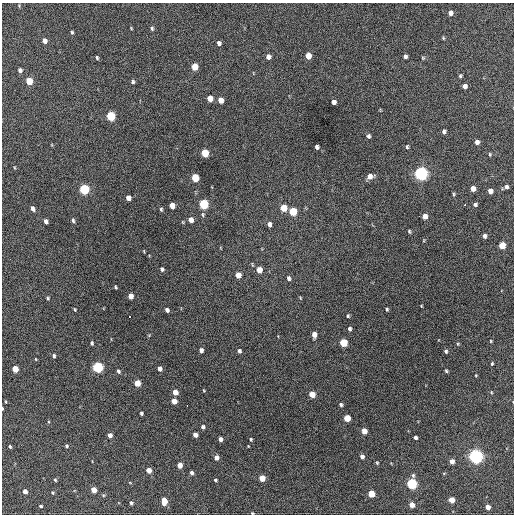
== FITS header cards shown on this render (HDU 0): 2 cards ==
NAXIS1  =                  512 / Axis length
NAXIS2  =                  512 / Axis length

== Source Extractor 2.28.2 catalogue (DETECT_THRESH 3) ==
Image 512 x 512 px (HDU 0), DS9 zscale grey, 1 PNG px = 1 image px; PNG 516 x 516 px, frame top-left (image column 1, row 512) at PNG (2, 3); no overlay
Background 393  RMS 19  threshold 58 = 3 sigma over >= 5 px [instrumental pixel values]
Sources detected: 133; all 133 listed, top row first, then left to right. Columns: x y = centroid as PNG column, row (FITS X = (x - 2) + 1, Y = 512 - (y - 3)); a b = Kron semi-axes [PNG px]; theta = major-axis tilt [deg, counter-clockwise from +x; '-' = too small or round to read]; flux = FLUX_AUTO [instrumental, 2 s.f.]
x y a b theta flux
450 13 5 4 - 5400
131 28 4 3 - 1100
152 28 5 4 - 2100
72 32 4 3 - 1700
443 38 4 4 - 1300
45 41 5 4 - 7100
219 43 5 4 - 4000
308 56 5 4 - 15000
405 56 4 3 - 2900
268 57 5 5 - 5400
97 58 4 3 - 1800
423 58 5 4 - 1400
195 67 5 5 - 23000
20 70 4 4 - 4100
460 76 5 3 - 1900
29 81 5 4 - 30000
133 82 5 4 - 2200
465 86 5 4 - 6300
210 98 5 4 - 14000
221 100 5 4 - 10000
334 102 4 4 - 5100
111 116 5 5 - 69000
444 131 4 3 - 3000
368 136 5 4 - 2800
477 142 5 4 - 5300
317 147 4 4 - 3200
407 147 5 3 - 1600
205 153 5 5 - 38000
490 154 5 4 - 1400
421 173 6 5 - 390000
370 176 7 6 - 8500
195 178 5 5 - 40000
506 187 5 4 - 3200
84 189 5 5 - 120000
473 189 5 4 - 8900
490 191 5 4 - 6800
454 194 5 4 - 1500
128 198 5 4 - 8400
204 204 6 5 - 92000
475 204 4 4 - 2500
464 205 3 2 - 3000
172 206 5 4 - 11000
32 208 5 3 - 4100
284 208 5 5 - 25000
161 209 4 3 - 1800
293 211 5 5 - 45000
425 216 5 4 - 8700
73 220 5 4 - 2500
191 220 5 5 - 8500
46 221 5 4 - 4800
183 222 5 3 - 1100
269 224 5 4 - 4800
409 231 4 3 - 1500
484 236 5 4 - 3600
502 245 5 5 - 26000
162 269 5 4 - 2800
259 270 6 5 - 12000
238 275 5 4 - 13000
289 278 6 4 -76 2800
115 287 4 3 - 1600
130 296 5 4 - 11000
48 298 4 3 - 1500
301 298 5 3 - 940
421 306 3 2 - 960
75 309 4 3 - 1300
387 309 3 3 - 1800
167 310 4 4 - 4300
348 316 4 3 - 1600
129 317 3 2 - 5500
349 329 4 4 - 2800
314 335 5 4 - 8600
491 341 3 3 - 1100
92 343 4 3 - 2100
343 343 5 5 - 46000
458 344 4 3 - 1100
201 350 4 4 - 4900
239 351 5 4 - 2900
446 351 5 4 - 2200
54 356 4 3 - 2700
36 359 4 3 - 880
492 364 3 2 - 1500
98 367 5 5 - 160000
15 369 5 4 - 21000
160 369 5 4 - 6100
118 371 5 4 - 2800
446 371 3 3 - 1700
476 375 3 3 - 960
137 383 5 4 - 21000
204 390 5 3 - 1100
175 392 5 4 - 12000
491 392 4 3 - 1200
312 394 5 4 - 19000
174 401 5 4 - 13000
6 402 4 2 - 1000
187 405 3 2 - 14000
341 405 4 4 - 2500
2 408 3 2 - 1100
141 413 4 3 - 2300
347 418 5 5 - 27000
203 427 4 4 - 3400
364 431 5 4 - 13000
110 435 4 4 - 6700
195 435 4 4 - 7300
415 437 4 3 - 3200
220 439 4 4 - 4800
251 439 4 3 - 1500
66 446 4 4 - 1800
10 447 3 3 - 1900
362 456 5 4 - 4500
476 456 5 5 - 480000
216 457 5 4 - 7100
452 461 4 4 - 8600
377 463 5 4 - 1500
180 465 4 4 - 11000
149 470 4 4 - 12000
191 473 5 4 - 3500
413 475 6 4 -76 2000
262 478 5 4 - 20000
55 480 4 3 - 1600
215 480 4 3 - 1800
130 483 5 3 - 880
412 484 5 5 - 160000
94 490 5 4 - 15000
25 491 4 4 - 7200
53 493 4 4 - 1600
371 494 5 4 - 29000
452 500 5 4 - 17000
164 501 7 4 -90 16000
131 503 4 4 - 2400
412 505 4 4 - 10000
41 506 3 3 - 2000
488 507 4 4 - 9600
252 513 4 3 - 1700
At the frame edge (FLAGS 8, measured only in part): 2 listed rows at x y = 2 408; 252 513